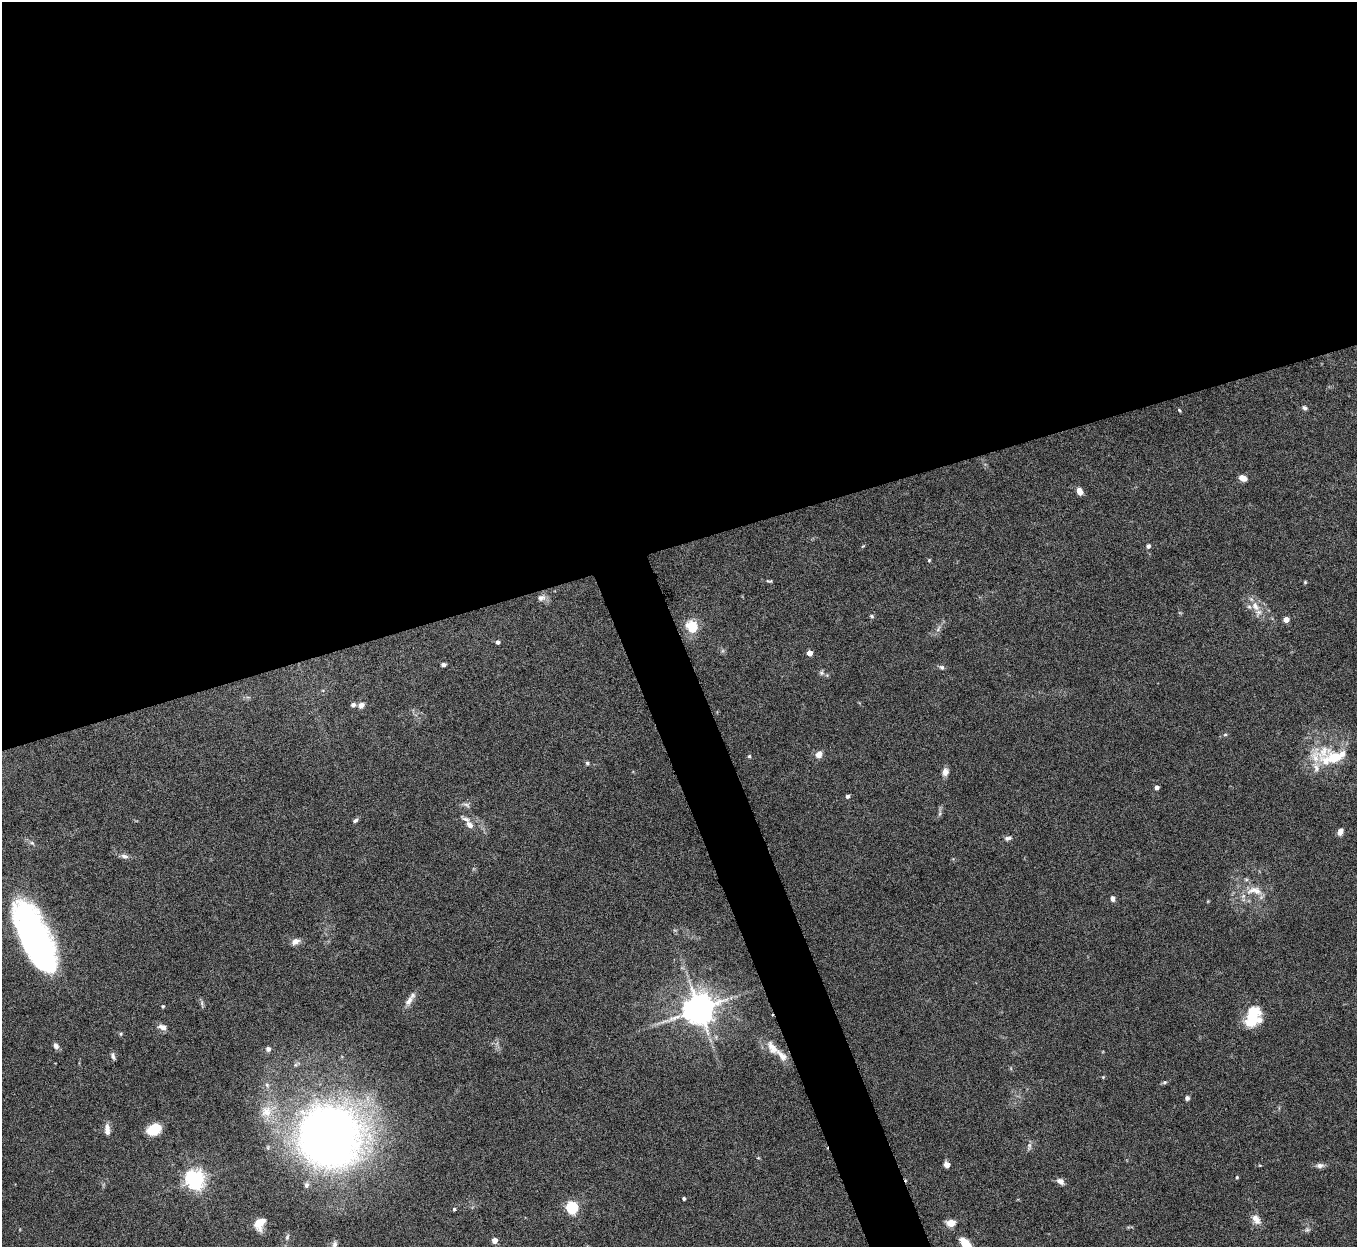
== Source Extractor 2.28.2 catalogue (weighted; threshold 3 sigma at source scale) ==
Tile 2 of 4 x 4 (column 2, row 1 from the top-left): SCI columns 1356-2710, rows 3885-5129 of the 5423 x 5406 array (HDU 1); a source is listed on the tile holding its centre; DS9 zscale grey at full resolution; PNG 1359 x 1249 px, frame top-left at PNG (2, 2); no overlay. Shown black and unused: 46% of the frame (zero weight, under 5 of 10 exposures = <1% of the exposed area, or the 3 px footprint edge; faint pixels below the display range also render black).
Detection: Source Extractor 2.28.2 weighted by HDU 2 'WHT'; one run over the whole footprint, this tile lists its part. Background 0.147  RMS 0.0057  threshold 0.0234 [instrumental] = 3 sigma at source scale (4.09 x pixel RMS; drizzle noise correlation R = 1.36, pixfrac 0.8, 0.05/0.05 arcsec/px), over >= 5 px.
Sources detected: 86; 8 inside a brighter listed object's ellipse — not listed separately; the other 78 listed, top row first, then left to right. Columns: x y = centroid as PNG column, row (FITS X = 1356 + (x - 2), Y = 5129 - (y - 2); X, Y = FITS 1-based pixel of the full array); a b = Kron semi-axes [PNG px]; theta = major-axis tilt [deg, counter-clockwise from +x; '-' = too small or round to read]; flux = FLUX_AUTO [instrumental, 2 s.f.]
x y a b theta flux
1304 408 7 5 -24 1.3
1179 410 5 3 - 0.67
1243 478 8 5 -26 4.2
1079 491 8 6 -69 3.3
863 546 6 4 44 0.56
1148 546 5 5 - 1.4
929 560 5 4 - 0.58
769 581 9 4 -11 0.85
1305 582 4 4 - 0.57
541 598 11 8 9 2.5
1255 606 15 10 -58 5.8
872 616 6 4 -28 0.77
1286 619 4 4 - 6.4
692 626 16 14 -56 10
938 629 11 4 58 1.7
498 642 4 4 - 1.2
810 653 4 4 - 6.4
443 665 5 4 - 1.4
942 667 7 6 - 1.2
821 673 7 6 - 1.2
353 705 6 6 - 1.5
361 705 7 6 - 2.7
1225 734 5 4 - 0.69
1323 751 31 24 49 20
819 754 8 7 - 3.6
749 756 4 4 - 0.7
587 763 6 5 - 0.95
945 772 9 7 77 3.2
1157 787 4 4 - 2.4
847 796 5 4 - 1.3
466 805 11 5 -18 1.5
940 813 7 4 72 1.1
355 820 7 5 23 1.2
469 825 12 7 -48 3.2
1340 832 8 5 65 3
1008 838 10 6 10 1.7
32 843 7 5 -26 1.2
124 856 11 6 -12 2.1
1255 891 25 11 -3 9.4
1113 899 6 5 - 2.2
35 937 65 24 -65 180
295 941 11 8 24 2.7
409 1001 17 7 55 3.8
202 1003 9 4 -82 1.2
163 1006 4 4 - 0.65
699 1009 9 9 - 1100
1253 1016 23 16 76 19
162 1027 9 6 -18 3.3
121 1034 5 4 - 0.68
56 1046 7 6 - 2.1
772 1047 21 11 -57 6.8
268 1049 5 5 - 2.4
113 1056 11 4 -80 1.4
1103 1077 4 4 - 0.51
1164 1082 6 5 - 0.88
1187 1098 5 5 - 1.5
266 1111 18 16 68 9.9
107 1129 13 6 -88 4.1
154 1129 13 9 25 15
329 1137 36 35 - 670
1029 1146 11 5 82 1.6
947 1164 5 5 - 3.8
1320 1165 10 6 4 2.1
1237 1177 4 4 - 0.67
195 1180 7 7 - 290
1060 1181 8 6 -33 3.1
306 1185 8 7 - 1.7
684 1198 3 3 - 1.1
572 1207 5 5 - 67
454 1209 4 4 - 0.72
1256 1219 15 9 -57 4.4
259 1223 11 8 64 9.7
951 1223 5 5 - 19
1307 1230 7 7 - 1.2
287 1237 10 5 72 1.4
495 1240 4 4 - 5.1
966 1244 15 8 -49 9.7
334 1245 12 7 76 2.5
Isophote crosses this tile's border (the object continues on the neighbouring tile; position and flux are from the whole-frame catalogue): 2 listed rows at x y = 966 1244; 334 1245